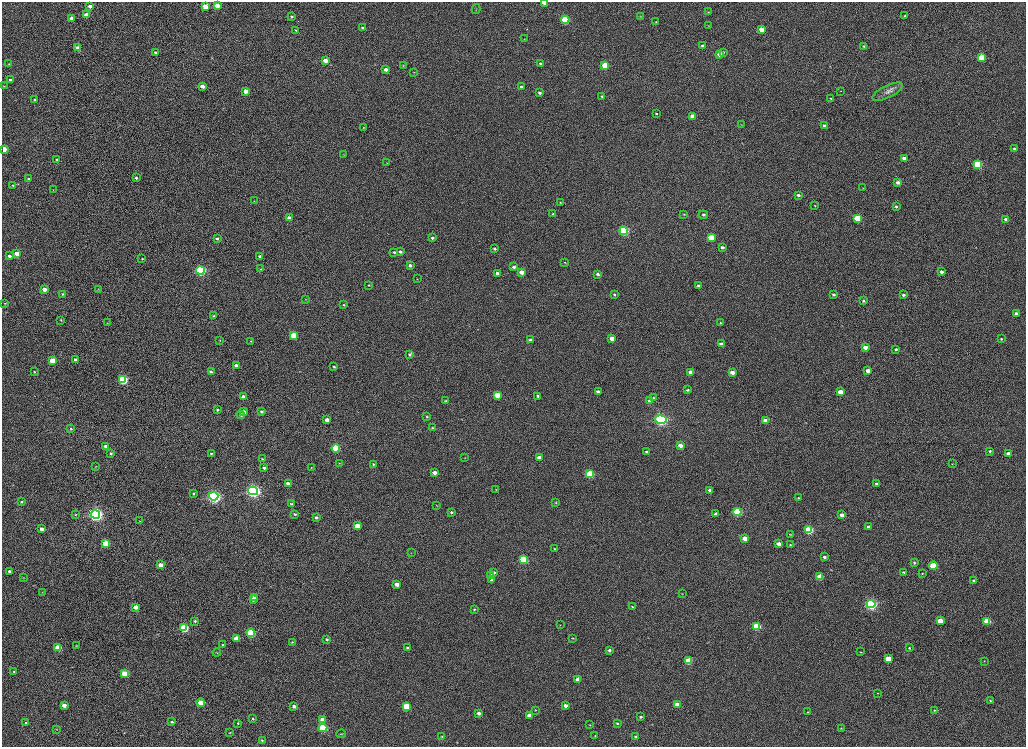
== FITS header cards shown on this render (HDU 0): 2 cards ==
NAXIS1  =                 2048
NAXIS2  =                 1489

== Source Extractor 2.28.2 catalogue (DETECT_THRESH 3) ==
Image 2048 x 1489 px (HDU 0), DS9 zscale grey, zoomed out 1/2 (1 PNG px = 2 x 2 image px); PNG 1028 x 749 px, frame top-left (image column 1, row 1489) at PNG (2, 2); each listed source drawn as its Kron ellipse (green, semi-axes under 4 px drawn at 4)
Background 1020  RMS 3.7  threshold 11.2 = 3 sigma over >= 5 px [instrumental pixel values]
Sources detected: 279; all 279 listed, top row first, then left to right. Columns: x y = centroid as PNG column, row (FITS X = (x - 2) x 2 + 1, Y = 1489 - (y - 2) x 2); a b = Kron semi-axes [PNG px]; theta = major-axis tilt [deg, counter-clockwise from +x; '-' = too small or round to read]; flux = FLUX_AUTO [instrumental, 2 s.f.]
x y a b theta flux
544 3 3 2 - 4900
217 5 3 3 - 9400
90 6 3 3 - 3400
205 7 4 3 - 12000
476 9 5 2 - 350
708 12 3 2 - 430
87 15 3 3 - 7600
292 16 3 3 - 890
640 16 3 2 - 310
905 16 3 3 - 1200
72 18 3 3 - 5000
565 20 4 3 - 46000
656 22 3 3 - 630
708 26 4 2 - 340
362 27 3 3 - 890
761 29 4 3 - 7600
296 30 3 3 - 680
524 39 2 2 - 340
702 46 4 3 - 1600
863 46 3 2 - 670
78 48 3 3 - 4100
723 52 4 3 - 850
155 53 3 3 - 1500
719 54 4 3 - 5600
981 57 4 3 - 17000
325 60 3 3 - 7700
9 64 3 3 - 540
540 64 3 3 - 1000
403 65 2 2 - 270
605 65 4 3 - 22000
386 70 3 3 - 3400
414 72 3 2 - 270
10 80 4 3 - 1800
4 86 3 2 - 370
202 86 3 3 - 3600
521 87 3 3 - 1000
246 91 3 3 - 7000
841 91 3 2 - 330
888 92 16 6 25 4400
540 93 3 2 - 1600
602 96 4 3 - 1100
831 98 3 2 - 660
34 100 3 3 - 1000
656 113 3 3 - 730
693 116 3 3 - 5700
741 124 3 2 - 290
824 126 3 3 - 2500
364 127 3 2 - 390
4 149 3 3 - 5600
1015 149 3 3 - 2300
344 155 3 2 - 250
904 158 3 3 - 3300
57 160 2 2 - 910
387 163 2 2 - 270
978 165 4 4 - 52000
136 178 3 2 - 1300
29 179 3 2 - 1200
898 182 3 3 - 3500
13 185 3 2 - 540
863 188 3 2 - 270
53 190 3 2 - 280
798 195 3 2 - 1600
254 201 2 2 - 320
560 202 3 3 - 460
815 206 2 2 - 410
896 206 3 2 - 1100
553 214 3 2 - 1000
684 214 3 2 - 620
703 215 5 3 - 1400
289 218 3 3 - 4700
857 218 4 3 - 31000
1006 219 3 3 - 2900
624 231 4 4 - 85000
711 237 4 3 - 18000
432 238 3 2 - 1300
217 239 3 2 - 1300
722 247 4 3 - 2200
494 249 3 2 - 1000
394 252 3 2 - 990
400 252 3 3 - 1700
17 254 4 3 - 8400
9 256 3 3 - 2300
260 256 3 3 - 1700
142 259 2 2 - 400
565 262 3 2 - 370
410 265 3 2 - 1600
514 267 3 3 - 2200
261 269 3 3 - 560
200 271 4 4 - 110000
522 272 3 3 - 7400
941 272 3 3 - 2600
497 273 3 2 - 1900
598 274 3 3 - 1500
417 279 2 2 - 300
369 285 3 2 - 610
698 286 3 2 - 1600
45 289 3 3 - 6300
98 289 3 2 - 300
63 294 3 3 - 990
614 294 3 2 - 780
833 294 3 2 - 1100
903 295 3 3 - 1300
306 299 3 2 - 320
863 301 3 3 - 900
5 303 2 2 - 430
344 305 3 2 - 680
1016 314 3 3 - 2500
213 316 3 2 - 790
61 320 3 3 - 610
108 323 2 2 - 290
720 323 3 2 - 590
293 335 4 3 - 16000
612 338 3 3 - 6600
1001 339 2 2 - 830
220 340 3 2 - 350
531 340 3 3 - 3500
251 341 3 2 - 360
721 344 3 3 - 4100
865 347 3 3 - 5500
896 349 3 2 - 1200
410 354 4 3 - 1400
75 360 4 3 - 1400
53 361 4 3 - 20000
236 365 3 3 - 3100
334 367 3 2 - 800
34 371 3 3 - 670
868 371 3 3 - 4300
211 372 3 2 - 1400
691 372 3 3 - 7100
732 372 3 3 - 4900
123 380 4 4 - 70000
688 390 3 3 - 990
598 392 3 3 - 3500
840 392 4 3 - 8700
497 395 4 3 - 16000
538 396 3 2 - 1300
243 397 3 3 - 3800
653 397 4 2 - 510
445 401 2 2 - 550
650 401 4 3 - 2500
217 409 3 3 - 1100
244 412 4 3 - 5600
262 412 3 3 - 1700
241 415 4 3 - 1800
427 417 4 3 - 780
327 420 3 3 - 3400
661 420 5 4 - 140000
766 421 3 3 - 6600
433 428 3 2 - 650
71 429 3 3 - 890
680 445 3 3 - 5700
106 446 3 3 - 3000
336 448 4 3 - 34000
990 451 2 2 - 990
647 452 3 3 - 1800
111 453 3 3 - 1100
211 453 4 3 - 850
1008 453 3 3 - 2700
465 458 3 2 - 390
539 458 3 3 - 7200
262 459 3 3 - 740
339 463 3 2 - 340
373 464 3 2 - 520
952 464 2 2 - 250
96 466 3 2 - 390
311 467 3 2 - 340
264 468 3 3 - 1700
435 473 3 3 - 4000
590 474 4 3 - 42000
288 483 4 3 - 3700
877 484 3 2 - 2100
496 490 3 2 - 280
709 490 3 2 - 1600
253 491 5 4 - 260000
193 493 4 3 - 870
214 496 4 4 - 260000
798 498 3 2 - 600
22 502 3 3 - 870
556 503 3 2 - 450
292 504 4 3 - 820
437 505 3 2 - 290
451 512 4 3 - 1300
737 512 4 4 - 71000
95 514 4 4 - 310000
295 514 4 3 - 1200
716 514 3 3 - 3100
76 515 3 3 - 640
842 515 3 3 - 3400
316 517 3 3 - 1800
140 521 3 2 - 340
357 526 4 3 - 15000
868 527 3 3 - 1800
42 529 3 3 - 3900
808 530 4 3 - 47000
790 534 3 2 - 410
745 538 4 3 - 8800
106 544 4 3 - 25000
779 544 3 3 - 5500
790 545 3 2 - 600
555 549 3 3 - 620
411 553 2 2 - 220
824 557 3 3 - 1600
523 560 4 3 - 48000
914 563 3 3 - 850
160 565 3 3 - 5600
933 566 4 3 - 25000
9 571 3 3 - 1800
494 572 4 3 - 1900
904 572 3 2 - 810
922 574 3 2 - 460
491 576 4 3 - 3000
820 577 4 3 - 15000
24 578 3 2 - 330
491 580 3 3 - 1400
974 580 3 2 - 1200
397 584 4 3 - 4700
42 592 3 2 - 290
682 593 3 2 - 360
255 597 3 3 - 2700
253 599 4 3 - 3600
871 604 4 4 - 180000
136 607 3 3 - 5100
632 607 4 3 - 620
474 609 3 2 - 750
195 621 3 3 - 1000
940 621 4 3 - 10000
987 621 4 3 - 22000
560 625 2 2 - 360
757 626 4 3 - 42000
184 628 4 3 - 62000
251 633 4 3 - 51000
573 638 3 2 - 560
236 639 4 3 - 9700
327 639 3 2 - 1000
292 642 3 2 - 480
76 645 3 2 - 320
223 645 3 2 - 640
58 648 4 3 - 21000
407 648 3 2 - 1400
909 648 2 2 - 680
609 650 3 3 - 1700
217 652 4 2 - 390
861 652 3 2 - 460
888 659 4 3 - 18000
688 661 4 3 - 22000
984 661 2 2 - 340
14 672 3 3 - 700
125 674 4 3 - 23000
578 679 3 3 - 8000
878 693 3 3 - 400
990 700 2 2 - 430
201 703 4 3 - 12000
677 704 4 3 - 6900
64 705 3 3 - 5300
294 706 3 3 - 2700
406 706 4 3 - 34000
565 706 3 3 - 4200
536 710 3 2 - 360
934 710 2 2 - 510
807 712 2 2 - 300
479 713 3 3 - 2500
529 715 3 3 - 7100
641 717 3 2 - 950
253 719 3 3 - 760
323 720 4 3 - 8700
172 722 4 3 - 1200
26 723 3 3 - 740
238 723 3 3 - 640
617 723 4 3 - 830
589 725 3 2 - 360
323 728 4 3 - 42000
841 728 3 2 - 370
56 729 2 2 - 280
230 733 3 2 - 490
341 734 5 3 - 580
595 736 3 3 - 580
442 737 3 3 - 550
635 737 4 3 - 2000
262 740 3 3 - 640
At the frame edge (FLAGS 8, measured only in part): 1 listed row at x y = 544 3